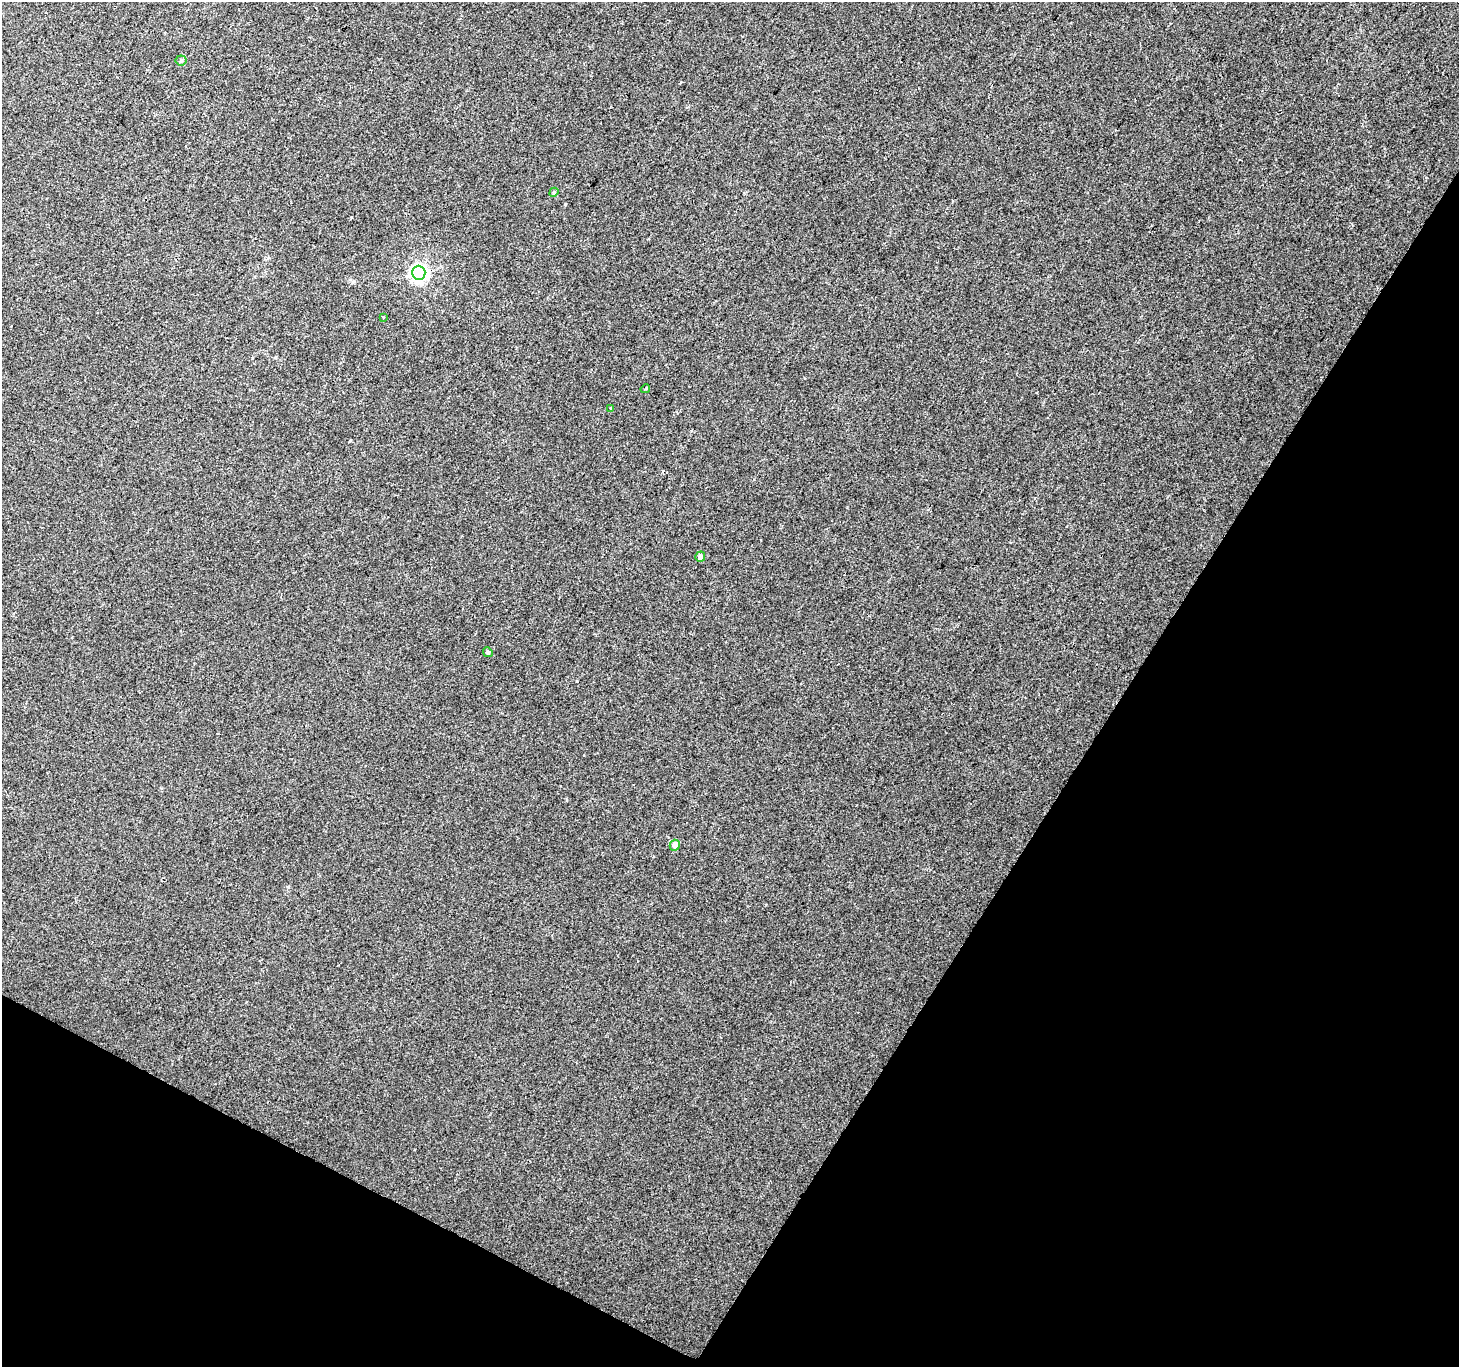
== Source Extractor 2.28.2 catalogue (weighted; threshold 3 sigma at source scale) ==
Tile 15 of 4 x 4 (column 3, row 4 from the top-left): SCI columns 2921-4377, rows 261-1625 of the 5833 x 5915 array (HDU 1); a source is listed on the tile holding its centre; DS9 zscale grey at full resolution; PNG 1461 x 1369 px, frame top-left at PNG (2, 2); each listed source drawn as its Kron ellipse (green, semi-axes under 4 px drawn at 4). Shown black and unused: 30% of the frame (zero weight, under 2 of 3 exposures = <1% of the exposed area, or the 3 px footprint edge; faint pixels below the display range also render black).
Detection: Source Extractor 2.28.2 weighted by HDU 2 'WHT'; one run over the whole footprint, this tile lists its part. Background 0.0134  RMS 0.0059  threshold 0.0267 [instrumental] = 3 sigma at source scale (4.5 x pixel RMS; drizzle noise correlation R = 1.50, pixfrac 1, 0.0396/0.0396 arcsec/px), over >= 5 px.
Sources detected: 9; all 9 listed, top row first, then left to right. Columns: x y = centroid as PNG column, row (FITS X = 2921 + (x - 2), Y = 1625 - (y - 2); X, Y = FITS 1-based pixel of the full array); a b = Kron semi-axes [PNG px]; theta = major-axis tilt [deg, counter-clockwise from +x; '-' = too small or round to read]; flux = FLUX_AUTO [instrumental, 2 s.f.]
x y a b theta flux
181 60 5 5 - 0.85
554 192 5 3 - 0.64
419 273 7 6 - 230
383 317 3 3 - 0.62
645 389 5 3 - 0.73
610 408 4 3 - 0.62
700 557 5 4 - 2.7
488 652 5 4 - 0.72
675 845 5 5 - 4.7